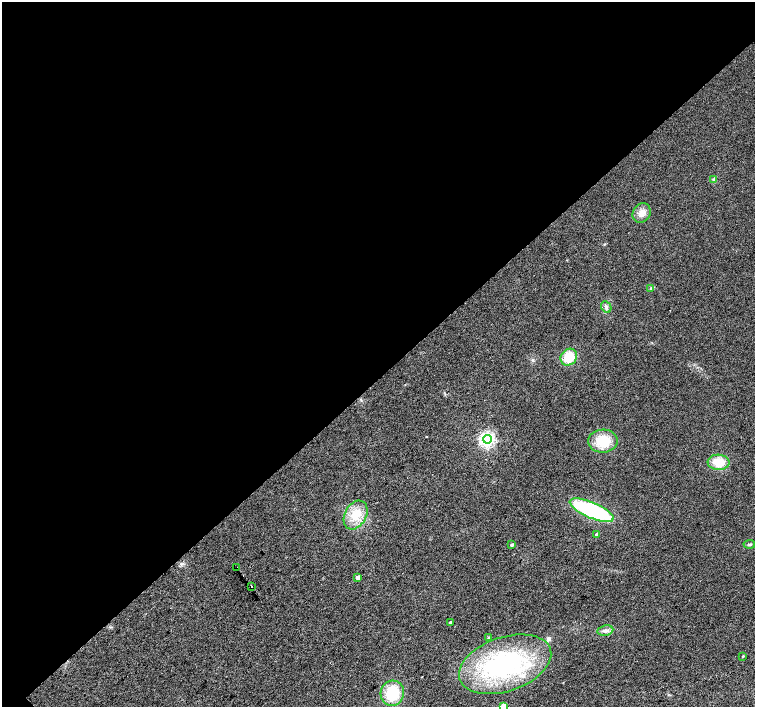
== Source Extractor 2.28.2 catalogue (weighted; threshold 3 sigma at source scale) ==
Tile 2 of 4 x 4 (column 2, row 1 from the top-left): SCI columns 1511-3015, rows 4445-5853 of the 6026 x 6007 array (HDU 1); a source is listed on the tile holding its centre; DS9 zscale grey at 2 x 2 block average (1 PNG px = mean of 2 x 2 image px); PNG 757 x 709 px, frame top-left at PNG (2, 2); each listed source drawn as its Kron ellipse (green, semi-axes under 4 px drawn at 4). Shown black and unused: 54% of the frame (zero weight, under 2 of 3 exposures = <1% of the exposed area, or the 3 px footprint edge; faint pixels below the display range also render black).
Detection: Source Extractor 2.28.2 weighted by HDU 2 'WHT'; one run over the whole footprint, this tile lists its part. Background 0.0157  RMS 0.0077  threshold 0.0345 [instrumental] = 3 sigma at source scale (4.5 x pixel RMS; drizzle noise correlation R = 1.50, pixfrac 1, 0.0396/0.0396 arcsec/px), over >= 5 px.
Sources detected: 25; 1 cosmic-ray / hot-pixel residue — neither listed nor drawn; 1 inside a brighter listed object's ellipse — not listed separately; the other 23 listed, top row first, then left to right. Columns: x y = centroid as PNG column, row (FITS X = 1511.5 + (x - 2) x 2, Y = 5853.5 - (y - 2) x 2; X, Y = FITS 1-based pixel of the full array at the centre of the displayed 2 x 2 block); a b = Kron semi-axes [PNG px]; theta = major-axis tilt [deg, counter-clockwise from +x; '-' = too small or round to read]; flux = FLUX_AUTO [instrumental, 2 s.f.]
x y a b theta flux
714 180 4 2 - 2
642 213 10 8 60 14
651 288 4 3 - 2.1
606 307 6 5 - 5
569 357 9 7 47 45
487 439 4 4 - 630
603 441 15 11 2 49
718 462 11 7 -3 38
592 510 23 8 -23 210
356 515 15 11 61 34
597 535 2 2 - 8
749 544 6 3 5 3.3
512 545 2 2 - 5
237 567 2 2 - 3.5
358 577 3 2 - 11
251 586 2 2 - 3.6
450 622 3 2 - 3.9
605 631 8 5 9 7.2
488 637 3 3 - 2
743 656 3 2 - 1.8
505 664 48 27 19 260
392 693 12 11 - 65
503 706 3 3 - 29
Isophote crosses this tile's border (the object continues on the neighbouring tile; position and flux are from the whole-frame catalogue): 1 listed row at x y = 503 706
Diffuse or blended objects may show on this block-average render without a row.